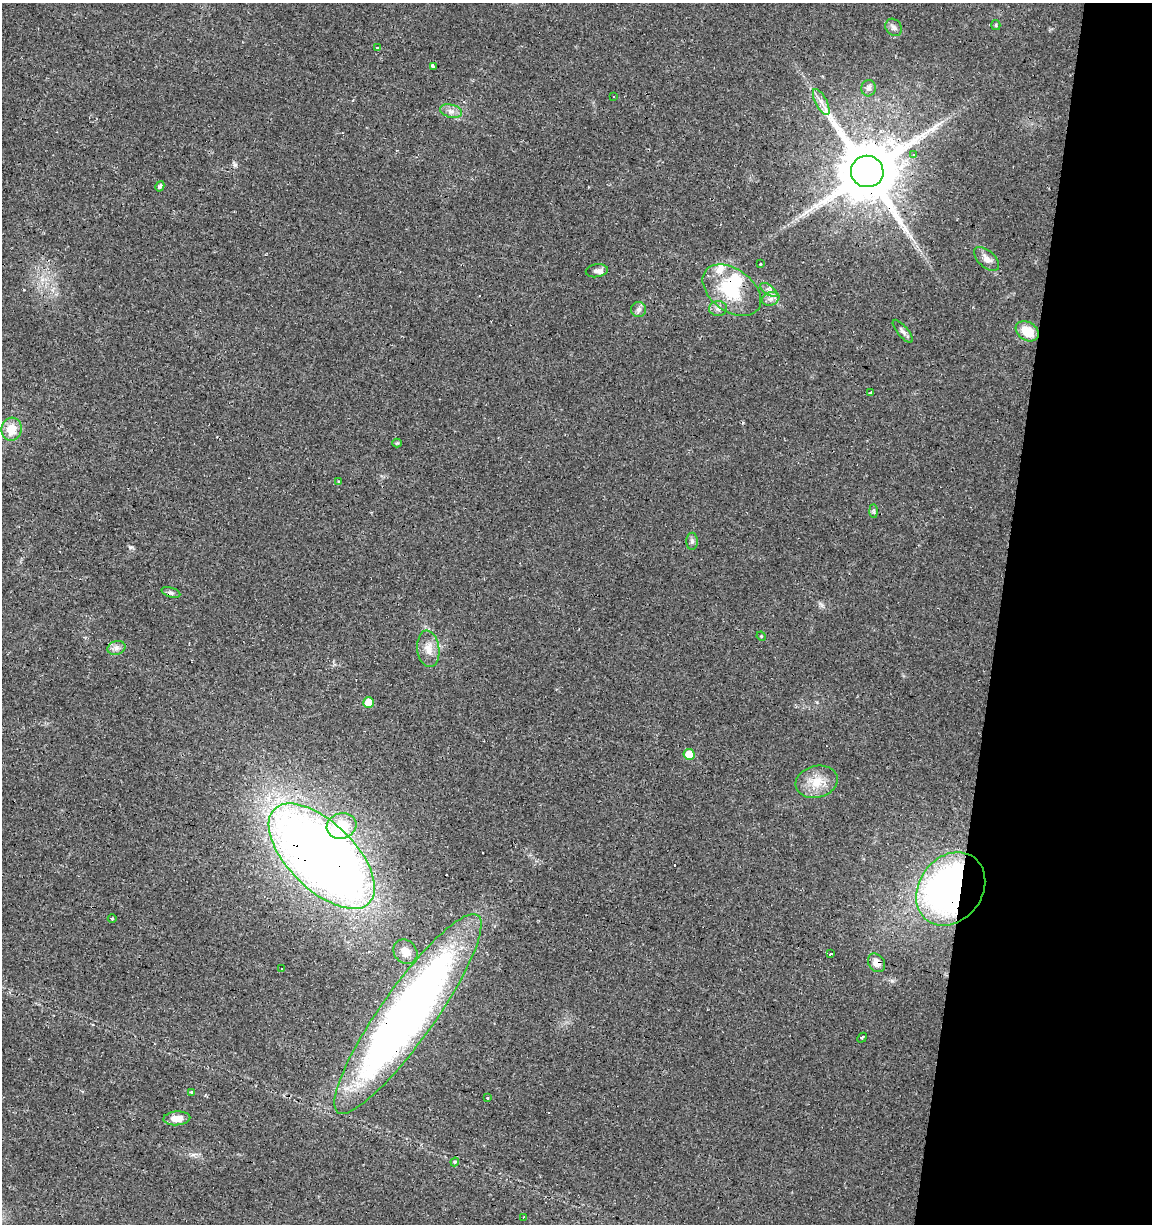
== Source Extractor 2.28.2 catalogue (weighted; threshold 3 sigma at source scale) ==
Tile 8 of 4 x 4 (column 4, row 2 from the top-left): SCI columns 3733-4882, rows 2447-3668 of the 5106 x 4899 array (HDU 1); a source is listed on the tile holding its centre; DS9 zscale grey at full resolution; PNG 1154 x 1226 px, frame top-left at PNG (2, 3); each listed source drawn as its Kron ellipse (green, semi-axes under 4 px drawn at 4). Shown black and unused: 13% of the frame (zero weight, under 2 of 3 exposures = <1% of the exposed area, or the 3 px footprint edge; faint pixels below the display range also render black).
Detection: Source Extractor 2.28.2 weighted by HDU 2 'WHT'; one run over the whole footprint, this tile lists its part. Background 0.0131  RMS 0.0028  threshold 0.0127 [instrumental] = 3 sigma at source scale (4.5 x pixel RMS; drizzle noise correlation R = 1.50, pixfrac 1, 0.0396/0.0396 arcsec/px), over >= 5 px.
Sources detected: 65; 1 inside a brighter object's white glare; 12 cosmic-ray / hot-pixel residue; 1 long thin detection or spike segment (spike, bleed or trail) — neither listed nor drawn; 2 inside a brighter listed object's ellipse — not listed separately; the other 49 listed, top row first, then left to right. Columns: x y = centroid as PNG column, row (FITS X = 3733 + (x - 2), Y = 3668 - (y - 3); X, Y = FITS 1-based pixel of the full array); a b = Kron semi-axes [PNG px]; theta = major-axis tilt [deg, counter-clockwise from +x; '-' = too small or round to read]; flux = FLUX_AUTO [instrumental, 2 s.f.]
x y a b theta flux
996 25 5 4 - 0.32
894 27 9 7 -51 1
378 48 3 2 - 1.2
433 66 3 3 - 5.2
869 88 8 7 - 0.98
614 96 3 2 - 0.4
821 102 14 5 -62 1.8
451 111 11 6 -14 1.5
913 154 3 3 - 0.92
867 171 16 15 - 2700
160 186 5 3 - 2.5
987 259 15 8 -43 2
760 264 3 3 - 0.36
597 271 11 6 9 1.2
732 290 33 21 -36 15
769 290 10 5 -35 1.1
771 299 9 6 20 1.2
718 308 9 7 2 1.2
638 310 7 7 - 0.93
903 331 14 5 -50 1
1027 331 12 9 -32 6.1
871 393 3 3 - 1.9
11 429 11 10 - 5
397 443 4 4 - 0.29
339 482 3 3 - 1.3
874 511 7 4 -89 0.56
692 541 8 5 90 0.75
171 592 9 4 -18 0.74
761 636 5 4 - 0.26
116 648 9 6 16 1.2
428 649 18 11 -83 3.3
369 702 5 5 - 5.7
689 754 5 5 - 5
817 782 21 16 14 5.7
341 826 15 12 18 9.8
322 856 67 33 -45 370
951 889 39 31 53 120
112 919 4 3 - 0.25
405 952 13 11 -49 2.8
830 954 3 2 - 0.61
876 963 10 7 -54 2.3
282 969 3 2 - 0.47
408 1014 121 27 55 210
862 1038 5 2 - 0.68
191 1093 3 3 - 0.48
488 1098 3 3 - 1.9
177 1118 13 7 3 3.4
455 1162 4 3 - 0.37
524 1217 3 3 - 0.29
Overlapping masked pixels (flux is a lower limit): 6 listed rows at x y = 867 171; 732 290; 322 856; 951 889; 876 963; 408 1014
Unlisted compact peaks at least as high as the median listed source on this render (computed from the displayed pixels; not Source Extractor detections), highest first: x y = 130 547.